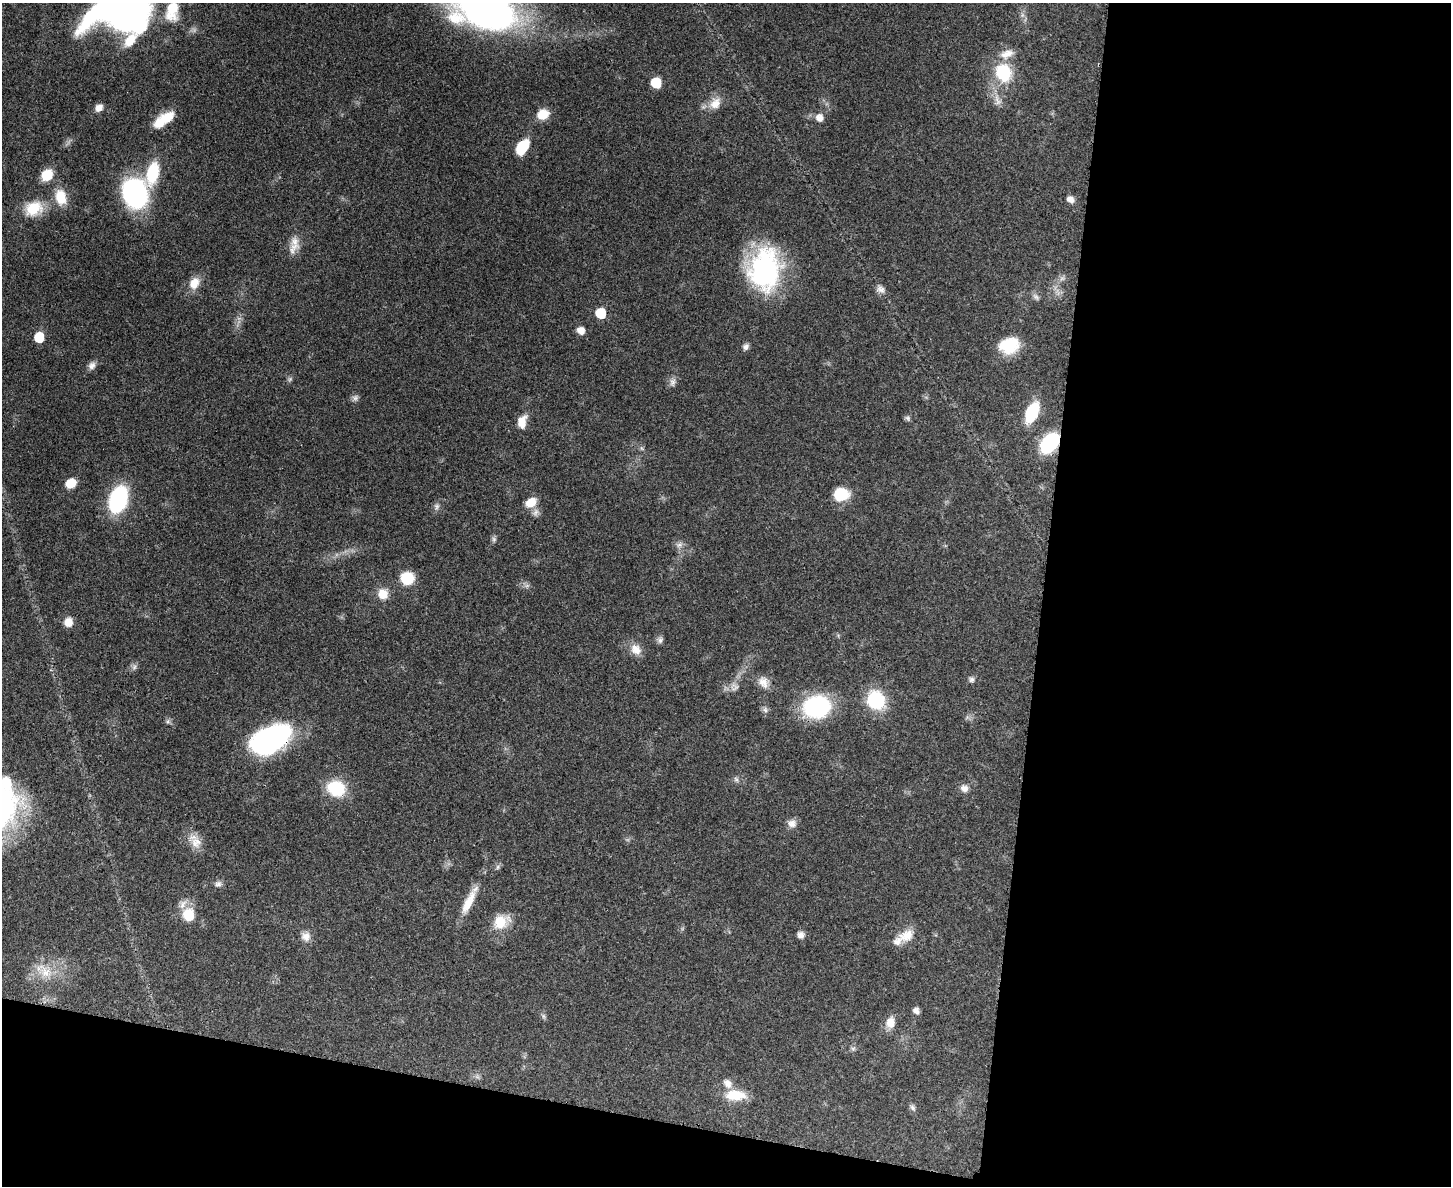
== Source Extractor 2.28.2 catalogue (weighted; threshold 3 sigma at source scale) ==
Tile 12 of 3 x 4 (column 3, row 4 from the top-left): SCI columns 3224-4672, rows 21-1204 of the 4875 x 4778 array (HDU 1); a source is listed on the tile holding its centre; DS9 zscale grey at full resolution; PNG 1453 x 1188 px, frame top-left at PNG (2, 3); no overlay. Shown black and unused: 34% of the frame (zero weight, under 3 of 4 exposures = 7% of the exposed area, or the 3 px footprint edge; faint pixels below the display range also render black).
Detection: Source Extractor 2.28.2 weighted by HDU 2 'WHT'; one run over the whole footprint, this tile lists its part. Background 0.441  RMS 0.0079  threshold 0.0357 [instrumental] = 3 sigma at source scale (4.5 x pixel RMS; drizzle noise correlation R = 1.50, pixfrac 1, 0.05/0.05 arcsec/px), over >= 5 px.
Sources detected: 78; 2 inside a brighter object's white glare — not listed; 4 inside a brighter listed object's ellipse — not listed separately; the other 72 listed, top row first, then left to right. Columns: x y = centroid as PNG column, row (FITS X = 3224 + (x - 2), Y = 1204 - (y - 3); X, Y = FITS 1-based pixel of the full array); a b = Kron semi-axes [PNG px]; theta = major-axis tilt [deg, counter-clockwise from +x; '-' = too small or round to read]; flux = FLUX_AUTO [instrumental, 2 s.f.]
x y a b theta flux
123 5 50 36 23 440
485 9 46 28 -24 540
172 11 25 15 79 19
1003 73 21 18 -66 34
656 83 8 7 - 31
715 103 17 13 47 9.9
99 108 10 8 41 4.5
543 114 13 10 23 12
166 118 21 13 26 14
819 118 11 10 - 5.4
522 147 15 9 57 27
152 173 25 13 76 33
47 175 13 10 48 16
135 193 26 21 -73 130
61 197 21 14 -77 16
1070 199 9 7 -27 3.9
33 208 23 17 23 21
295 241 13 11 -87 7.8
765 270 48 35 85 110
194 283 16 12 64 9.8
881 289 11 7 -44 3.8
601 313 8 8 - 25
581 330 9 8 - 5
39 337 8 8 - 24
1009 345 25 19 13 24
746 347 8 7 - 2.6
92 365 11 8 49 3.7
290 379 6 5 - 1.5
673 382 11 7 63 3.4
355 398 8 6 63 2.5
1032 412 18 10 66 41
908 418 7 6 - 1.7
522 422 17 10 76 8.5
1049 443 18 12 50 62
71 483 11 9 40 11
841 494 15 13 4 21
118 499 22 14 73 84
531 502 15 11 36 11
436 506 8 6 90 2.4
494 539 6 6 - 1.7
679 545 7 4 18 2
407 578 13 12 - 22
383 594 13 13 - 9.9
68 622 10 10 - 6.9
660 640 8 6 75 2.4
636 649 16 13 -45 8.3
134 667 7 4 71 1.7
972 679 8 7 - 2.1
763 682 17 11 -67 7.3
876 700 20 18 -59 39
817 707 27 22 9 75
765 710 7 6 - 2.2
271 739 45 26 28 110
6 783 18 13 -80 19
336 788 18 16 -20 34
964 788 11 9 -35 4.5
792 824 11 10 - 4.8
196 842 16 14 78 9.4
218 884 10 7 8 2.8
468 902 36 10 62 15
189 915 14 12 -87 22
501 922 21 16 31 16
800 935 9 8 - 3.5
906 935 21 15 28 12
306 937 12 11 - 5.8
45 972 17 14 -64 14
916 1011 8 7 - 3.2
543 1016 7 4 -71 1.5
890 1023 14 11 -89 7.9
853 1049 7 4 0 1.4
735 1095 25 12 -2 18
913 1108 9 6 -55 2
Overlapping masked pixels (flux is a lower limit): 2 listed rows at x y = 1049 443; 271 739
Isophote crosses this tile's border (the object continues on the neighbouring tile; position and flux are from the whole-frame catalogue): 4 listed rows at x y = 123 5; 485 9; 172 11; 6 783